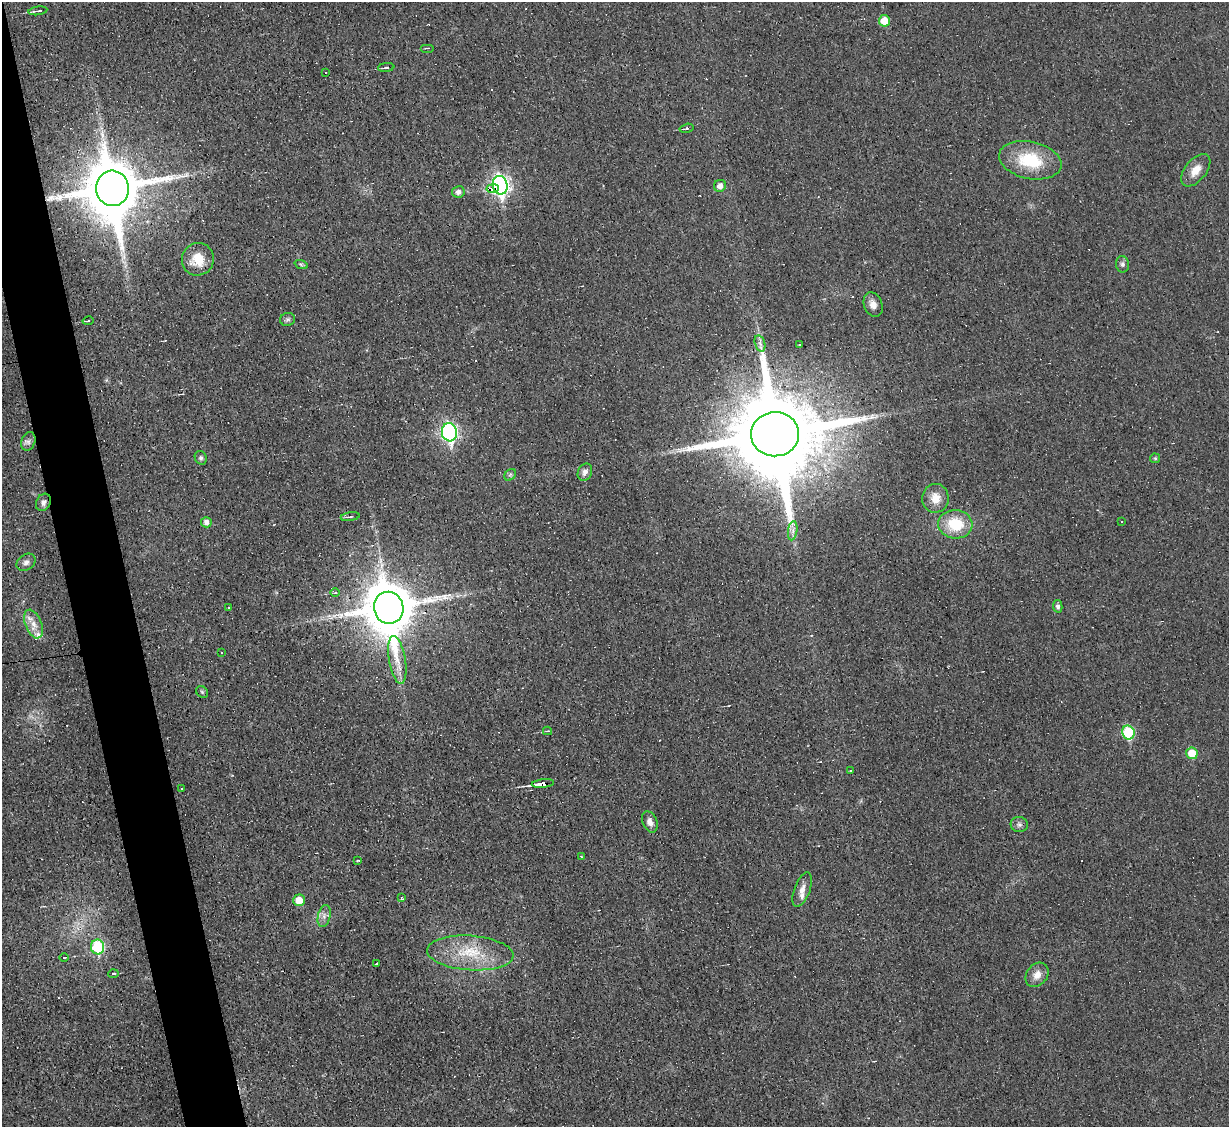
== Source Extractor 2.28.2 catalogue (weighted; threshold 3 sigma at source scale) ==
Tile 11 of 4 x 4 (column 3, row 3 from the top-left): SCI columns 2453-3679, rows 1374-2498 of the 4905 x 4883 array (HDU 1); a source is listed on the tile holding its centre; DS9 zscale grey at full resolution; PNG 1231 x 1129 px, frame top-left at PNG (2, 2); each listed source drawn as its Kron ellipse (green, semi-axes under 4 px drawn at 4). Shown black and unused: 4% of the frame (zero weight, under 3 of 4 exposures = <1% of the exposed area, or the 3 px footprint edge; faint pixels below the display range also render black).
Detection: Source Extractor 2.28.2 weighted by HDU 2 'WHT'; one run over the whole footprint, this tile lists its part. Background 0.0225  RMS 0.0042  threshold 0.0189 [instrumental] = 3 sigma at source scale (4.5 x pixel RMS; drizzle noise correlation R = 1.50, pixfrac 1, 0.05/0.05 arcsec/px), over >= 5 px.
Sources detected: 85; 19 cosmic-ray / hot-pixel residue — neither listed nor drawn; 2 inside a brighter listed object's ellipse — not listed separately; the other 64 listed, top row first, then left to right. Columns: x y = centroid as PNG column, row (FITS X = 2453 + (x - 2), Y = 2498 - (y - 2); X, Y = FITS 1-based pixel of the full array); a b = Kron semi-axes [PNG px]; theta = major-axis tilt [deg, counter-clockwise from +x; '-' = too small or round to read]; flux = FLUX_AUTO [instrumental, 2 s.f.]
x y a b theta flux
38 11 9 3 8 1.1
884 21 5 5 - 7.7
427 48 7 2 0 0.4
386 67 8 3 7 0.89
326 73 2 2 - 0.37
687 128 7 3 15 0.77
1030 160 32 18 -12 21
1196 170 19 10 51 5.2
500 185 9 7 -77 160
720 186 6 6 - 2.5
112 188 18 16 -83 3200
493 189 6 4 8 60
458 192 6 6 - 1.9
198 259 16 16 - 9.1
301 264 7 4 -19 0.64
1122 264 8 6 -80 1.2
873 304 12 9 -69 2.9
287 319 7 6 - 0.95
88 321 5 2 - 0.48
760 344 9 5 -75 1.5
800 345 3 3 - 4
449 432 9 7 -81 110
775 434 24 22 5 9000
28 441 9 7 70 1.5
201 458 7 6 - 0.84
1155 458 5 4 - 0.51
585 472 9 7 63 1.9
510 475 6 5 - 0.86
935 498 14 13 - 5.7
43 502 9 7 62 1.6
350 517 9 3 8 0.68
1121 521 2 2 - 0.37
206 522 5 5 - 2.2
955 524 17 14 -5 15
793 531 10 4 82 1.7
26 562 10 7 34 1.7
335 593 5 3 - 0.48
1058 606 6 4 -78 1.2
229 607 3 2 - 0.28
389 608 16 14 -80 2200
33 624 15 8 -69 3.6
221 653 3 2 - 0.43
397 660 24 8 -80 6.3
202 692 6 5 - 0.68
547 731 4 3 - 0.46
1128 732 7 6 - 25
1192 753 6 5 - 8.8
850 771 2 2 - 0.51
543 784 11 4 6 24
181 789 3 2 - 0.33
650 822 11 7 -67 2.2
1019 824 8 7 - 1.4
581 856 3 3 - 0.93
358 860 3 2 - 0.32
802 889 18 8 70 3.2
401 897 3 3 - 1.6
299 900 6 6 - 6.2
324 916 11 6 76 2
97 947 7 6 - 29
470 953 43 17 -4 19
64 958 4 3 - 0.39
376 964 3 2 - 2.8
113 974 5 3 - 0.55
1037 975 13 10 53 3.7
Overlapping masked pixels (flux is a lower limit): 7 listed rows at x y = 500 185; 112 188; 493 189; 775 434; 43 502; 389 608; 543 784